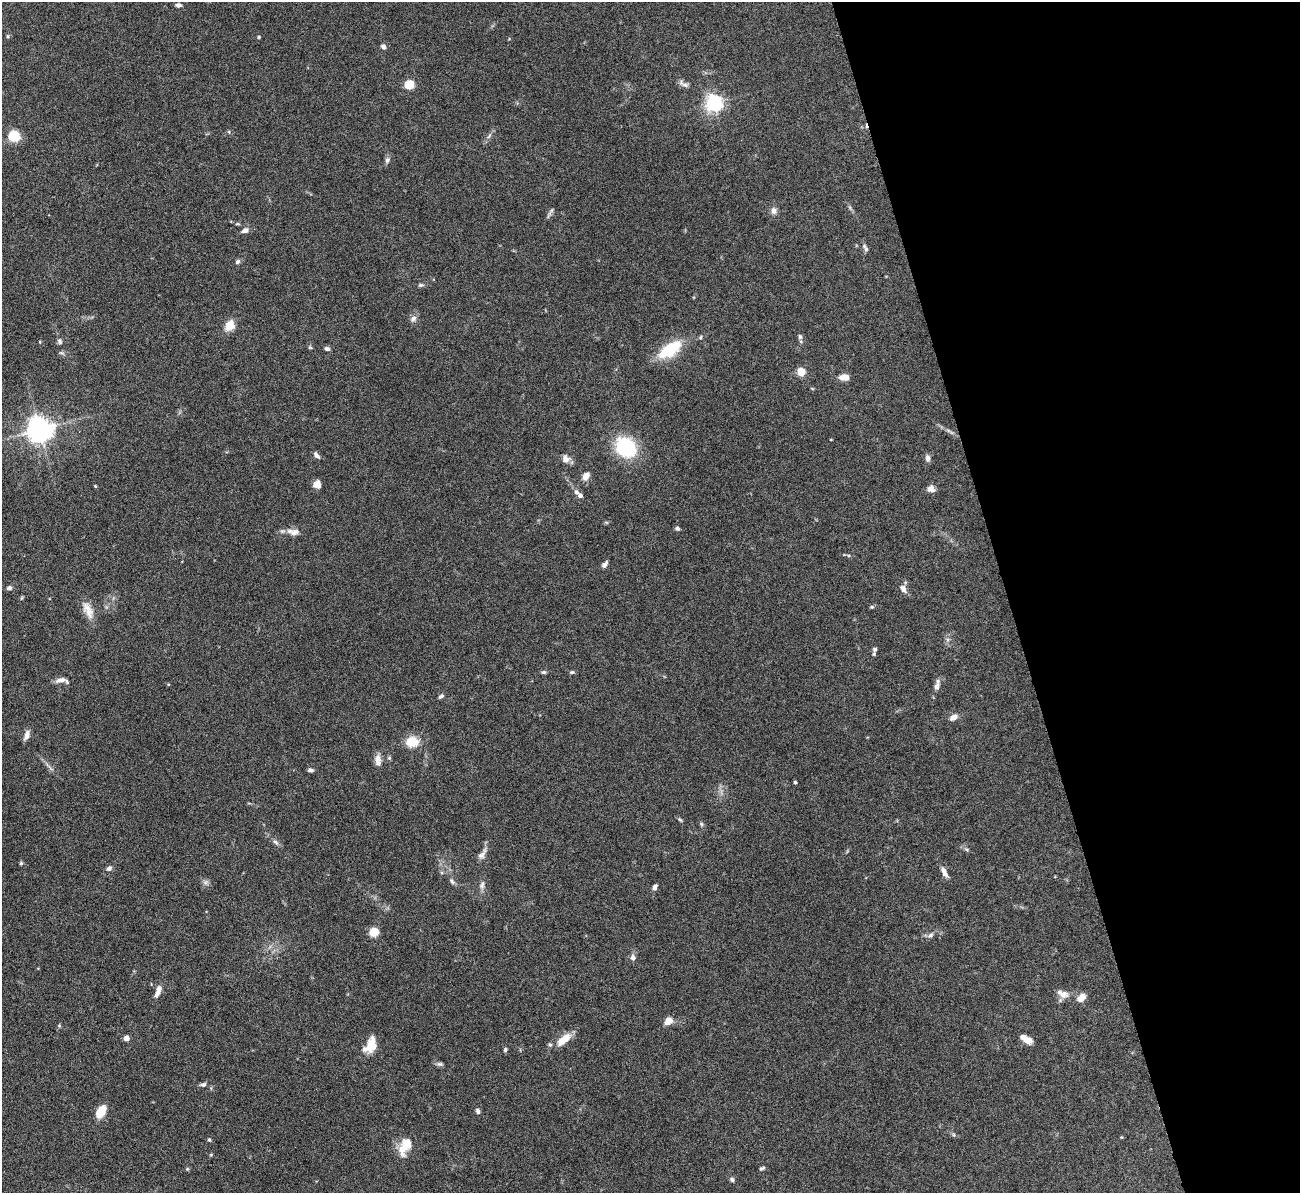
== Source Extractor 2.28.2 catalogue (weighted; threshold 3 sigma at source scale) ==
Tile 12 of 4 x 4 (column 4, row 3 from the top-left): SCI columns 3897-5194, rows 1466-2656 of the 5251 x 5196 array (HDU 1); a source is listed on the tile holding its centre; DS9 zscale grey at full resolution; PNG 1302 x 1195 px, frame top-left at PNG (2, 2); no overlay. Shown black and unused: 22% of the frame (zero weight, under 5 of 9 exposures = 3% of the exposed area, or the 3 px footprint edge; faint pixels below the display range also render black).
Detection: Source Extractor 2.28.2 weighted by HDU 2 'WHT'; one run over the whole footprint, this tile lists its part. Background 0.12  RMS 0.0038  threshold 0.0155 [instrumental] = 3 sigma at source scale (4.09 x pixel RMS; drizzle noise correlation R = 1.36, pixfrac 0.8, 0.05/0.05 arcsec/px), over >= 5 px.
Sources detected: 97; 1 cosmic-ray / hot-pixel residue — not listed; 8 inside a brighter listed object's ellipse — not listed separately; the other 88 listed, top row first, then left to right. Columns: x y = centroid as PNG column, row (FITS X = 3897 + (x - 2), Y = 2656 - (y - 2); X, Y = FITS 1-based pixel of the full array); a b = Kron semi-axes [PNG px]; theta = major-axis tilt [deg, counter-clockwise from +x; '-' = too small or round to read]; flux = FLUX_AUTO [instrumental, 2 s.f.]
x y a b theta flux
178 5 7 5 -8 0.99
8 36 5 4 - 0.46
259 37 4 3 - 0.39
383 47 6 5 - 1.1
409 85 6 6 - 8.3
685 85 13 6 -18 1.3
714 103 6 6 - 130
489 135 11 3 55 0.73
14 136 5 5 - 35
387 160 8 6 62 1
774 211 10 8 -81 1.5
550 213 16 3 60 0.78
245 230 10 7 22 1.4
866 249 9 5 -52 0.94
237 262 7 5 45 0.81
421 285 8 5 6 0.7
413 319 10 7 36 1.3
230 325 11 10 - 4.4
800 337 8 6 -76 0.9
60 341 9 6 -72 0.84
327 349 7 5 -21 0.88
670 350 29 13 34 14
801 372 6 6 - 5.6
844 377 10 6 -1 3.6
40 430 8 7 - 380
626 447 18 15 -42 26
316 455 11 5 -52 1.1
928 458 8 6 -84 1.3
566 459 10 10 - 2.2
586 476 10 7 57 2.4
317 484 8 7 - 2.6
95 486 4 4 - 0.34
932 490 14 6 -74 1.2
577 492 8 6 -77 1.1
606 522 6 4 -19 0.4
677 528 6 5 - 0.7
295 532 14 8 0 2.4
605 564 9 5 50 1.1
9 588 6 5 - 0.91
903 589 11 7 -57 1.9
872 607 6 4 18 0.5
87 608 18 13 -43 3.9
875 649 6 5 - 0.66
543 672 6 5 - 0.65
572 672 6 4 14 0.54
62 680 17 6 -2 1.9
937 686 11 7 67 1.8
441 696 7 4 36 0.77
953 717 9 6 32 2.4
27 735 13 6 70 1.8
412 742 15 12 -1 6.4
378 758 11 10 - 2.1
310 770 6 4 -9 0.83
795 782 3 3 - 0.49
680 820 8 4 -47 0.54
701 824 6 5 - 0.55
276 842 10 5 -44 1
967 850 5 5 - 0.52
481 855 13 8 44 1.6
21 863 5 4 - 0.49
109 868 7 6 - 1.1
944 872 13 6 -66 2.2
452 881 9 6 -53 0.95
206 882 8 6 1 1
482 885 12 7 81 1.5
655 887 7 5 65 1.1
374 932 9 8 - 4.6
930 935 8 5 28 0.95
633 957 7 7 - 1.3
158 991 15 6 73 2.4
1063 994 14 10 -9 2.5
1081 998 13 8 41 2.4
668 1021 7 6 - 4.3
126 1038 4 4 - 2.9
564 1039 19 9 39 4.9
1027 1040 10 6 -25 3.3
371 1046 18 10 78 5.5
505 1050 6 5 - 0.55
440 1064 9 5 -9 0.8
203 1084 8 5 16 0.88
478 1111 7 5 -68 0.86
100 1112 13 7 56 6.9
954 1135 6 4 -71 0.46
209 1140 5 4 - 0.55
403 1149 21 11 88 4.5
762 1168 6 4 27 0.6
187 1169 5 4 - 0.39
732 1179 6 5 - 0.74